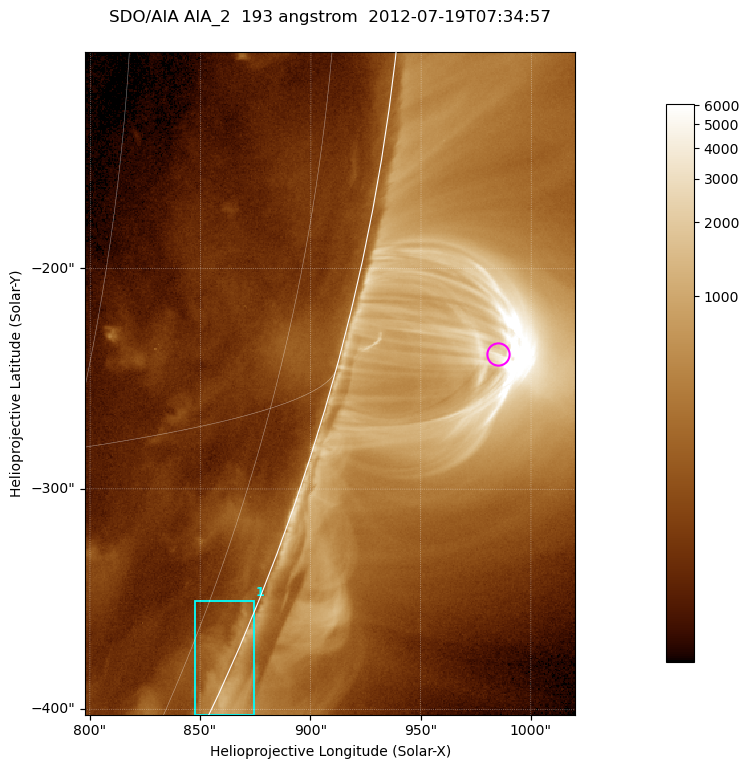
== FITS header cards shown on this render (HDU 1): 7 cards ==
TELESCOP= 'SDO/AIA '           / For AIA: SDO/AIA
INSTRUME= 'AIA_2   '           / For AIA: AIA_ATA1, AIA_ATA2, AIA_ATA3 or AIA_AT
WAVELNTH=                  193 / [angstrom] Wavelength
WAVEUNIT= 'angstrom'           / Wavelength unit: angstrom
DATE-OBS= '2012-07-19T07:34:57.040' / [ISO] Date when observation started; ISO 8
CTYPE1  = 'HPLN-TAN'           / CTYPE1; Typically HPLN
CTYPE2  = 'HPLT-TAN'           / CTYPE2; Typically HPLT

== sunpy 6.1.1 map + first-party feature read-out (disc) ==
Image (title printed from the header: SDO/AIA AIA_2  193 angstrom  2012-07-19T07:34:57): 370 x 500 px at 0.601 arcsec/px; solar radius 944 arcsec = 1572 px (partial field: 1.2% of the solar disc is inside the frame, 48% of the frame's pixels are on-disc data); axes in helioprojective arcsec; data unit not stated in the header (colour bar unlabelled)
Orientation: roll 0.0564 deg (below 1 deg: not rotated)
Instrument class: DISC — disc imager (sunpy class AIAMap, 193 A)
Bright regions (active regions / flare kernels): reference = the on-disc median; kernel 3 px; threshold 5 sigma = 194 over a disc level ~96.1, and >= 1.15x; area >= 185 px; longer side >= 4 px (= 2.4 arcsec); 1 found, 1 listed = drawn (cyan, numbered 1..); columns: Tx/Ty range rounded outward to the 2 arcsec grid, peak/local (2 s.f.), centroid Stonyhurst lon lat
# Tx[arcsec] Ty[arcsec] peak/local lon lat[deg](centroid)
1 848..874 -404..-350 9 +82 -23
Off-limb structures (1.02-1.3 R_sun): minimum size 92 px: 2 found; the strongest spans PA ~250..260 deg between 1.02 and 1.14 R_sun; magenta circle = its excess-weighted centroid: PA ~255 deg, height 1.07 R_sun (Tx ~984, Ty ~-238 arcsec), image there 12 x the reference